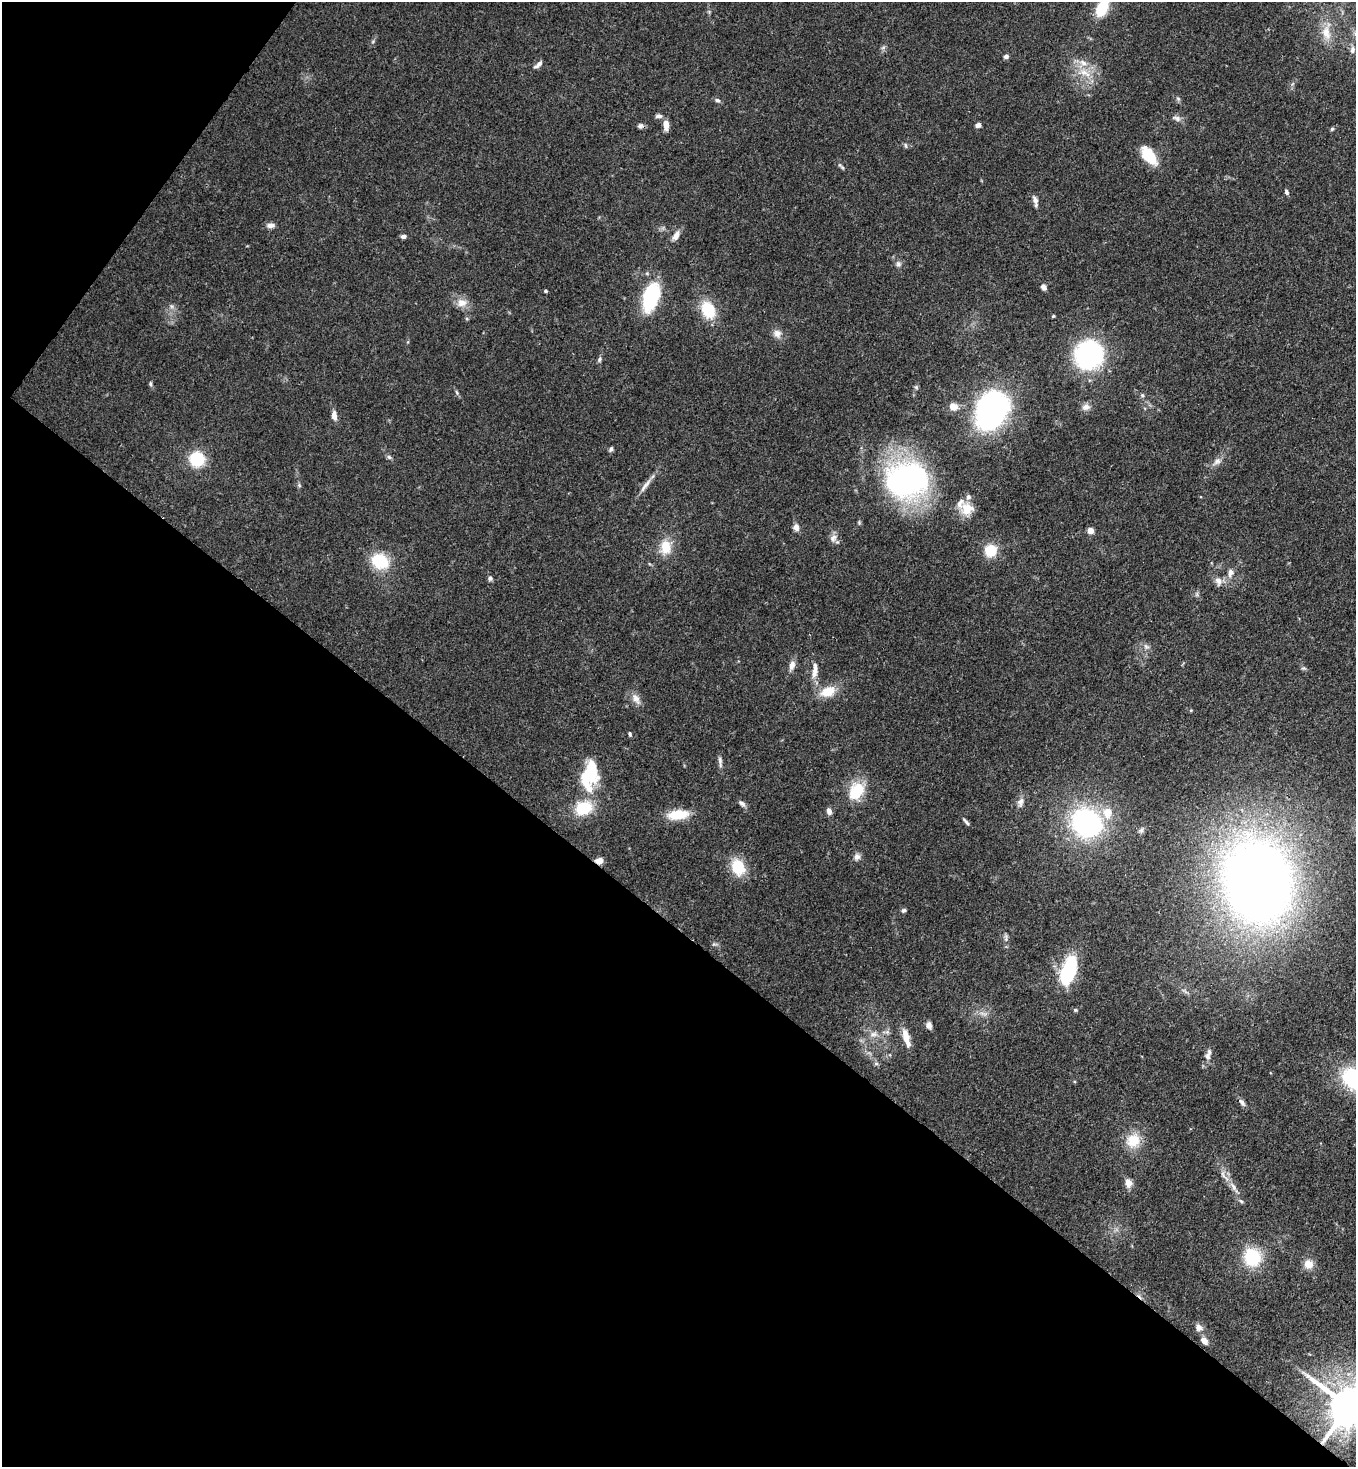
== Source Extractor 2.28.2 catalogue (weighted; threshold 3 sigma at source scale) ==
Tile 9 of 4 x 4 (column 1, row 3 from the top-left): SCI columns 225-1578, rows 1525-2989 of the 6002 x 5980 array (HDU 1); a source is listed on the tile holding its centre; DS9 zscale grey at full resolution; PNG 1358 x 1469 px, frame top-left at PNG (2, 2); no overlay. Shown black and unused: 40% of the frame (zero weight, under 3 of 4 exposures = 7% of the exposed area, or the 3 px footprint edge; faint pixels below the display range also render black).
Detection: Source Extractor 2.28.2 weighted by HDU 2 'WHT'; one run over the whole footprint, this tile lists its part. Background 0.127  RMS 0.0044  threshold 0.0197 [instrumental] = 3 sigma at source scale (4.5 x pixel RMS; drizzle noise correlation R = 1.50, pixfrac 1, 0.05/0.05 arcsec/px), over >= 5 px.
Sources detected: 108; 8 inside a brighter listed object's ellipse — not listed separately; the other 100 listed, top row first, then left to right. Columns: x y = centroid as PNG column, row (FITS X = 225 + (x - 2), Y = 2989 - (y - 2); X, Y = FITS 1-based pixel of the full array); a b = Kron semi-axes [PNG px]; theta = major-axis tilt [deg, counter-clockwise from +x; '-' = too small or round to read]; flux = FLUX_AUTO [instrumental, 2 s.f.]
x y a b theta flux
1102 8 17 10 63 15
1326 33 20 11 -76 6
1352 50 10 6 80 1.6
1006 56 6 5 - 1.4
538 64 13 5 42 1.7
1084 72 17 10 -3 6.4
1178 99 6 5 - 0.77
717 100 8 5 -19 1.1
658 116 10 5 -2 1.4
1177 118 13 6 -19 1.9
666 124 10 6 -88 4.4
978 125 6 5 - 1.7
640 126 7 6 - 1.3
1332 129 6 4 44 0.63
906 145 7 3 -81 0.7
1149 156 22 11 -54 13
841 166 13 4 -45 0.96
1286 192 6 5 - 1.2
1035 200 12 7 -70 2.1
270 225 11 6 4 2
676 235 14 7 60 3
403 236 5 4 - 1.5
898 264 8 7 - 1.4
1044 287 6 5 - 1.8
546 291 4 3 - 0.59
651 297 23 12 73 44
462 303 13 11 3 4.1
708 310 19 14 -65 15
1053 316 3 3 - 0.55
777 333 11 10 - 2.9
1089 355 23 21 57 69
600 359 8 5 65 1
150 384 7 4 87 0.75
916 387 6 4 -46 0.65
457 392 8 3 -71 0.78
1142 395 6 4 -89 0.69
953 407 10 9 - 3.8
1086 407 11 9 6 2.4
992 410 31 24 67 130
334 415 12 6 -84 2.7
611 449 7 5 66 0.94
389 457 6 6 - 0.93
197 459 8 7 - 38
1217 461 13 8 41 2.6
907 480 34 27 8 140
299 485 6 4 -48 0.7
645 485 26 5 53 3.3
967 509 17 17 - 7.2
796 527 8 7 - 2.4
1090 531 4 4 - 6.7
833 538 11 10 - 2.5
666 547 15 11 -90 9.2
991 551 12 12 - 11
380 561 17 14 -30 20
1230 573 12 6 83 2.5
490 578 6 5 - 1.1
1218 581 13 9 -66 2.8
1146 646 9 6 -41 1.5
792 665 13 7 75 2.8
1303 668 7 5 -10 0.74
815 670 24 7 85 4.3
827 691 21 13 21 8.4
636 699 16 8 -57 3.2
1191 710 4 3 - 0.41
630 734 6 4 -71 0.68
720 761 17 5 -84 1.6
590 775 41 19 79 25
856 791 22 16 58 14
1020 802 14 7 74 2.4
742 803 9 6 -33 1.5
829 811 8 6 -78 2.2
678 815 23 10 6 12
966 822 12 4 -49 1.1
1086 823 28 24 -36 78
857 857 9 8 - 2
599 860 7 6 - 4
738 867 21 15 -65 12
1257 881 59 46 -79 560
904 910 7 5 29 0.88
1006 938 12 5 -88 1.5
1068 971 23 10 73 45
1075 1010 6 4 -21 0.61
983 1014 12 4 -15 1.6
929 1025 9 7 -66 1.9
887 1032 6 6 - 1.1
874 1034 12 7 2 2.6
906 1037 17 8 -74 5.8
1208 1056 10 8 -68 1.9
876 1064 7 4 0 0.74
1355 1079 24 18 -27 44
1242 1102 12 6 -48 1.6
1133 1141 20 17 44 9.7
1224 1176 21 4 -52 3
1128 1183 10 8 -78 3.4
1241 1201 7 4 -44 0.74
1252 1257 19 17 -75 21
1308 1264 12 11 - 4.3
1199 1327 10 8 -70 2.6
1204 1341 10 7 -47 2.5
1349 1406 14 12 -35 1700
Overlapping masked pixels (flux is a lower limit): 3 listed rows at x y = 599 860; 1257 881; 1349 1406
Isophote crosses this tile's border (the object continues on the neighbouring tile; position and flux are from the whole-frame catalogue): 3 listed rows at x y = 1102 8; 1355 1079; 1349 1406